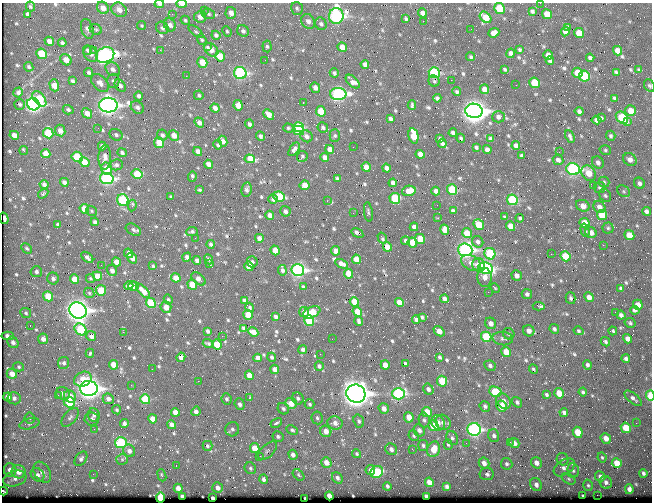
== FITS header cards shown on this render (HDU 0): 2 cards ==
NAXIS1  =                  650 / Width of table row in bytes
NAXIS2  =                  500 / Number of rows in table

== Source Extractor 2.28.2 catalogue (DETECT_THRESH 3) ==
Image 650 x 500 px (HDU 0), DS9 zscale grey, 1 PNG px = 1 image px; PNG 654 x 504 px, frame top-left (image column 1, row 500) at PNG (2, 3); each listed source drawn as its Kron ellipse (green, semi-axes under 4 px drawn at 4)
Background 361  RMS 1.4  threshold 4.07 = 3 sigma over >= 5 px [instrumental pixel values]
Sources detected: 684; of the 684, the 500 brightest by FLUX_AUTO listed and drawn (184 fainter detections omitted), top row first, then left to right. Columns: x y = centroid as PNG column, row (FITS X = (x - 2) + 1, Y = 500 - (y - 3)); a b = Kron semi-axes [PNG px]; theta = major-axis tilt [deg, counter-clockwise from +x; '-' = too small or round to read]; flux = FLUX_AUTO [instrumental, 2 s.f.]
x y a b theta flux
540 3 2 2 - 290
159 4 5 4 - 290
182 4 5 3 - 610
30 7 5 4 - 150
103 8 6 5 - 780
297 8 6 5 - 200
499 8 5 5 - 3100
119 10 8 6 -36 710
204 10 2 2 - 130
532 11 4 3 - 170
231 13 6 5 - 590
423 13 4 4 - 370
27 14 4 3 - 230
172 14 2 2 - 340
209 14 6 5 - 160
547 14 5 4 - 1300
336 16 8 7 - 20000
200 17 6 5 - 440
486 17 6 5 - 1600
406 19 4 3 - 140
185 20 5 4 - 140
308 21 8 6 -59 430
423 21 2 2 - 390
321 24 6 5 - 230
170 25 7 5 -55 430
141 26 5 4 - 120
567 27 4 3 - 150
162 28 7 6 - 230
87 29 10 6 -74 420
96 29 6 5 - 160
471 29 2 2 - 130
227 31 5 4 - 140
243 31 6 5 - 250
565 31 5 4 - 440
196 32 9 4 -38 160
494 33 6 4 23 600
579 33 5 5 - 1300
216 35 4 4 - 220
202 40 6 4 -51 140
49 41 5 4 - 570
62 43 4 3 - 210
267 46 6 4 -85 170
207 47 3 3 - 270
342 47 5 4 - 840
87 50 4 4 - 160
93 50 3 2 - 270
160 50 2 2 - 600
211 50 8 6 -42 830
520 50 3 3 - 130
617 51 5 4 - 880
511 53 5 4 - 320
42 54 5 5 - 3700
91 54 8 6 -55 450
105 55 9 7 23 28000
548 55 5 4 - 570
220 56 5 5 - 1800
471 57 5 4 - 140
590 58 4 4 - 220
66 60 6 5 - 960
265 60 2 2 - 180
550 61 4 3 - 190
202 62 5 5 - 1500
365 64 4 4 - 400
29 67 5 4 - 160
113 69 8 6 -40 370
505 69 4 3 - 130
639 70 4 3 - 140
88 72 5 4 - 190
616 72 4 3 - 130
240 73 6 6 - 13000
334 73 5 4 - 190
434 73 5 5 - 8100
578 73 5 5 - 1800
186 76 2 2 - 210
584 76 5 5 - 3700
451 80 2 2 - 720
72 81 4 3 - 180
113 81 7 6 - 230
434 81 5 5 - 150
353 82 8 5 -44 540
100 83 10 7 -46 380
535 83 5 5 - 3400
54 85 6 4 -73 1300
516 85 2 2 - 200
120 86 7 4 -53 280
649 86 7 5 -57 170
315 88 5 4 - 420
484 89 5 4 - 690
18 92 5 4 - 290
457 92 4 4 - 150
338 94 8 6 -1 16000
199 95 5 4 - 160
139 96 5 4 - 260
437 98 4 4 - 240
614 98 4 3 - 140
39 99 9 5 -50 3000
303 103 3 2 - 450
20 104 5 5 - 170
33 104 6 6 - 25000
108 105 9 7 -3 39000
238 105 5 4 - 780
412 105 5 3 - 160
137 107 7 5 -38 300
215 108 5 4 - 450
68 110 5 4 - 240
321 111 5 4 - 2200
474 111 9 7 -11 61000
579 111 4 3 - 230
631 111 5 5 - 1000
87 113 6 4 -48 770
269 114 6 4 -41 700
498 117 6 5 - 320
601 118 3 3 - 130
622 118 7 5 -44 5100
390 119 4 3 - 250
596 120 5 4 - 390
628 122 3 3 - 390
199 123 5 4 - 470
249 124 4 3 - 230
299 127 5 5 - 4500
323 127 5 5 - 210
98 128 2 2 - 130
288 128 5 4 - 140
60 130 6 5 - 550
298 130 6 4 -14 4300
48 133 5 5 - 3600
453 133 4 3 - 270
14 135 5 4 - 630
116 135 7 5 -32 220
162 135 6 5 - 230
174 135 5 5 - 760
260 136 5 4 - 230
306 136 6 5 - 370
335 136 6 5 - 160
413 136 8 5 -79 1800
570 136 6 3 -67 200
611 136 5 4 - 190
461 138 4 3 - 140
490 138 4 3 - 150
440 139 4 3 - 160
223 141 5 4 - 440
159 143 5 5 - 1800
442 144 4 4 - 290
218 145 5 4 - 150
102 146 4 3 - 230
516 146 4 4 - 420
353 147 2 2 - 170
476 147 4 3 - 170
294 149 8 4 55 270
330 149 5 4 - 670
24 150 4 2 - 150
487 150 4 4 - 530
605 150 6 4 -16 150
198 151 5 4 - 580
559 152 2 2 - 350
122 153 4 4 - 230
46 154 5 4 - 1100
420 154 4 4 - 630
302 156 5 5 - 160
522 156 4 4 - 220
77 157 6 5 - 3500
105 157 12 6 87 540
325 158 5 4 - 670
250 159 5 4 - 4600
558 160 5 5 - 370
630 160 7 6 - 590
84 162 5 4 - 1300
598 162 6 5 - 300
209 164 5 4 - 610
116 165 6 5 - 240
366 167 5 4 - 930
387 168 4 4 - 400
107 169 6 5 - 1300
573 169 7 5 -19 16000
589 173 8 6 -52 1400
137 174 5 5 - 2300
192 176 5 3 - 210
337 178 4 3 - 120
107 179 7 5 -13 13000
64 182 4 4 - 390
604 182 5 5 - 160
393 183 4 4 - 340
639 183 6 5 - 310
44 184 4 3 - 290
304 185 5 5 - 1000
594 185 3 3 - 150
599 188 6 5 - 160
247 189 7 5 80 240
200 190 4 3 - 130
452 190 5 5 - 4600
409 191 7 5 12 1000
436 191 4 4 - 370
624 191 7 5 -39 180
43 194 5 3 - 140
605 195 7 5 -57 170
171 197 4 3 - 130
279 197 6 5 - 4300
395 198 5 5 - 4400
273 199 5 4 - 240
123 200 6 5 - 6200
512 200 5 5 - 5900
327 201 2 2 - 170
437 205 2 2 - 220
132 206 6 4 82 280
583 206 7 5 -26 950
599 207 6 5 - 540
84 209 5 4 - 1300
92 211 6 4 -40 150
285 211 5 5 - 320
453 211 4 4 - 270
646 211 4 4 - 320
368 212 10 3 -82 120
353 213 2 2 - 160
270 215 4 4 - 640
602 215 5 5 - 1900
505 217 4 3 - 120
4 218 6 3 -74 380
438 218 3 2 - 150
520 218 4 3 - 160
95 222 4 4 - 290
585 223 5 4 - 1600
58 224 3 3 - 170
479 225 6 4 -49 2500
511 226 5 4 - 960
414 227 4 4 - 360
608 228 5 5 - 140
133 230 8 5 -30 250
445 230 5 4 - 1000
585 230 7 4 -75 220
192 231 5 4 - 170
357 233 6 3 -32 260
467 233 5 4 - 1400
591 233 6 5 - 620
629 235 5 5 - 1300
195 238 3 2 - 250
259 238 4 4 - 470
382 238 6 3 -59 160
420 239 5 4 - 1500
405 241 4 3 - 240
412 242 5 4 - 1200
478 242 6 5 - 270
211 244 4 3 - 210
603 245 2 2 - 820
387 247 5 4 - 880
27 248 6 4 -44 150
275 250 5 4 - 1400
465 250 7 6 - 24000
335 251 4 4 - 480
128 253 5 4 - 370
490 254 6 5 - 5900
551 254 2 2 - 920
565 256 5 5 - 2400
87 257 7 4 -42 290
187 257 5 4 - 320
132 258 5 4 - 540
209 259 5 4 - 200
356 259 5 4 - 1100
197 260 4 4 - 370
116 262 5 4 - 900
252 262 5 5 - 160
471 263 11 7 -28 710
209 264 4 3 - 140
342 264 7 4 -26 440
101 265 2 2 - 130
479 265 7 6 - 930
153 266 4 4 - 130
249 266 5 4 - 1000
486 268 7 5 -22 13000
112 270 5 5 - 380
282 270 5 4 - 270
298 270 6 6 - 19000
36 272 6 5 - 260
348 274 5 4 - 1200
517 275 5 5 - 540
97 276 5 4 - 1100
485 277 10 7 -86 700
53 278 6 5 - 280
91 278 5 4 - 120
176 278 5 4 - 1000
74 279 5 4 - 1000
198 279 8 5 -43 530
192 285 5 4 - 1900
129 286 5 3 - 250
134 286 5 4 - 830
303 287 4 3 - 130
495 288 5 4 - 120
621 288 4 3 - 190
101 290 5 5 - 2200
143 291 9 4 -46 900
488 292 2 2 - 440
89 293 6 4 -47 140
527 294 5 5 - 270
48 296 5 4 - 2200
589 297 5 4 - 570
571 298 6 4 -74 190
168 299 5 4 - 140
444 299 4 4 - 330
244 300 4 3 - 260
354 302 5 4 - 1600
151 303 5 4 - 3300
399 303 5 4 - 1100
638 305 5 4 - 790
539 306 6 3 -4 540
166 307 6 5 - 800
250 307 5 4 - 160
78 310 9 8 - 51000
635 310 4 4 - 200
304 312 5 4 - 410
312 312 9 5 25 2300
357 312 5 4 - 1200
615 312 2 2 - 400
26 313 5 5 - 150
248 315 5 4 - 2000
621 315 4 4 - 300
276 317 4 3 - 250
422 317 3 3 - 130
416 320 4 4 - 310
309 321 5 5 - 4200
359 321 5 3 - 210
491 323 6 5 - 550
630 323 5 4 - 140
30 325 3 2 - 120
243 328 4 3 - 150
80 329 7 5 -47 4200
554 329 5 4 - 230
208 331 4 3 - 220
439 331 6 4 -41 860
529 331 6 5 - 520
579 331 5 4 - 140
613 331 4 3 - 140
123 332 2 2 - 340
253 332 5 4 - 730
509 334 6 5 - 170
8 336 6 4 -3 280
91 336 5 5 - 400
222 336 2 2 - 560
486 337 5 5 - 4800
43 339 5 5 - 430
332 339 2 2 - 290
503 339 10 6 -4 340
628 339 5 4 - 520
13 342 6 5 - 370
605 342 5 4 - 200
208 343 5 3 - 160
217 344 5 4 - 1800
303 350 4 3 - 300
506 352 5 4 - 1400
90 353 4 3 - 130
320 354 2 2 - 140
181 357 4 4 - 470
272 357 4 4 - 180
439 357 3 3 - 140
258 358 4 4 - 500
626 359 4 4 - 290
64 363 6 5 - 230
405 364 3 3 - 160
113 365 5 4 - 980
385 365 5 4 - 960
587 365 5 4 - 210
319 366 4 3 - 200
490 366 6 5 - 240
19 367 5 4 - 140
152 369 2 2 - 120
275 369 4 4 - 580
533 369 5 2 - 120
12 374 5 5 - 810
249 375 5 4 - 1000
83 379 9 7 26 1300
198 381 2 2 - 330
442 381 5 5 - 2000
131 385 2 2 - 170
89 388 9 7 0 45000
428 389 6 5 - 320
495 392 6 5 - 3400
583 392 4 3 - 190
63 393 7 6 - 410
559 393 5 4 - 1500
356 394 10 9 - 77000
398 394 6 5 - 12000
58 395 2 2 - 370
547 395 4 3 - 160
650 396 5 3 - 3000
8 397 4 4 - 760
70 397 6 5 - 990
14 398 6 6 - 270
249 398 3 3 - 180
298 398 6 5 - 210
633 398 11 5 -40 330
108 399 5 5 - 380
145 399 5 4 - 3300
227 399 6 5 - 190
503 401 8 6 -54 480
69 402 5 5 - 3600
517 402 5 4 - 220
291 403 6 5 - 1300
240 404 6 5 - 280
310 404 5 4 - 160
485 406 5 5 - 230
501 406 5 5 - 1600
384 408 5 4 - 610
283 409 6 5 - 200
117 410 5 4 - 170
196 411 5 4 - 420
175 412 4 4 - 750
427 412 5 5 - 1500
564 413 4 4 - 300
94 415 7 6 - 270
70 417 11 6 49 320
409 417 5 4 - 1100
30 418 6 5 - 150
317 418 6 5 - 220
92 419 7 6 - 260
153 419 5 4 - 1100
424 420 7 5 -79 240
359 421 7 5 -70 180
443 422 8 7 - 430
276 423 6 3 30 230
335 423 7 6 - 550
438 423 8 6 -60 540
636 423 3 2 - 150
30 424 10 5 16 230
124 424 4 4 - 250
172 425 4 4 - 420
433 426 5 5 - 2100
626 428 5 4 - 2400
94 429 4 4 - 130
232 429 7 7 - 260
474 429 7 6 - 16000
292 430 6 4 -27 170
419 430 6 5 - 430
326 431 6 5 - 720
578 432 5 4 - 1600
494 435 6 5 - 250
278 436 5 5 - 180
414 436 5 5 - 150
452 438 7 5 -62 240
606 438 5 5 - 720
510 442 3 2 - 230
121 443 6 5 - 6500
466 443 2 2 - 230
514 443 5 4 - 470
448 444 5 4 - 140
423 445 5 5 - 170
207 446 5 5 - 190
255 448 5 4 - 1200
391 449 6 5 - 380
412 449 3 2 - 220
434 449 8 6 72 1400
129 451 6 5 - 420
267 451 11 6 43 270
357 454 5 4 - 150
293 455 5 4 - 430
260 456 2 2 - 1100
602 457 5 3 - 130
81 459 8 5 55 260
122 459 5 5 - 170
562 459 6 5 - 210
326 462 5 5 - 750
484 463 6 5 - 590
536 463 6 5 - 560
617 463 5 5 - 1300
507 464 6 5 - 200
176 466 2 2 - 160
564 467 12 7 35 520
250 468 6 5 - 180
10 470 7 6 - 620
370 470 5 5 - 400
573 471 7 5 -87 240
19 472 7 6 - 910
42 472 11 7 -59 610
377 472 7 5 34 3800
643 473 4 3 - 200
93 474 2 2 - 230
487 474 7 6 - 300
38 475 7 6 - 380
162 475 6 3 -70 130
298 475 7 4 -45 140
600 476 5 5 - 310
337 478 6 5 - 300
15 479 12 7 17 590
263 479 5 4 - 280
569 479 7 5 -29 160
429 482 5 4 - 770
606 482 6 6 - 290
536 484 7 5 -64 430
588 485 6 4 -73 160
387 486 4 3 - 200
447 486 4 4 - 270
178 488 4 4 - 580
217 488 5 5 - 460
629 489 5 4 - 370
3 491 4 2 - 140
597 495 2 2 - 1400
329 496 4 4 - 800
426 496 4 3 - 290
583 496 3 3 - 130
182 497 4 4 - 620
161 498 5 4 - 4100
212 498 3 3 - 350
305 498 3 2 - 170
At the frame edge (FLAGS 8, measured only in part): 8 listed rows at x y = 540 3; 159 4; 182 4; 336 16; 649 86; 4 218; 650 396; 3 491
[184 fainter detections neither listed nor drawn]